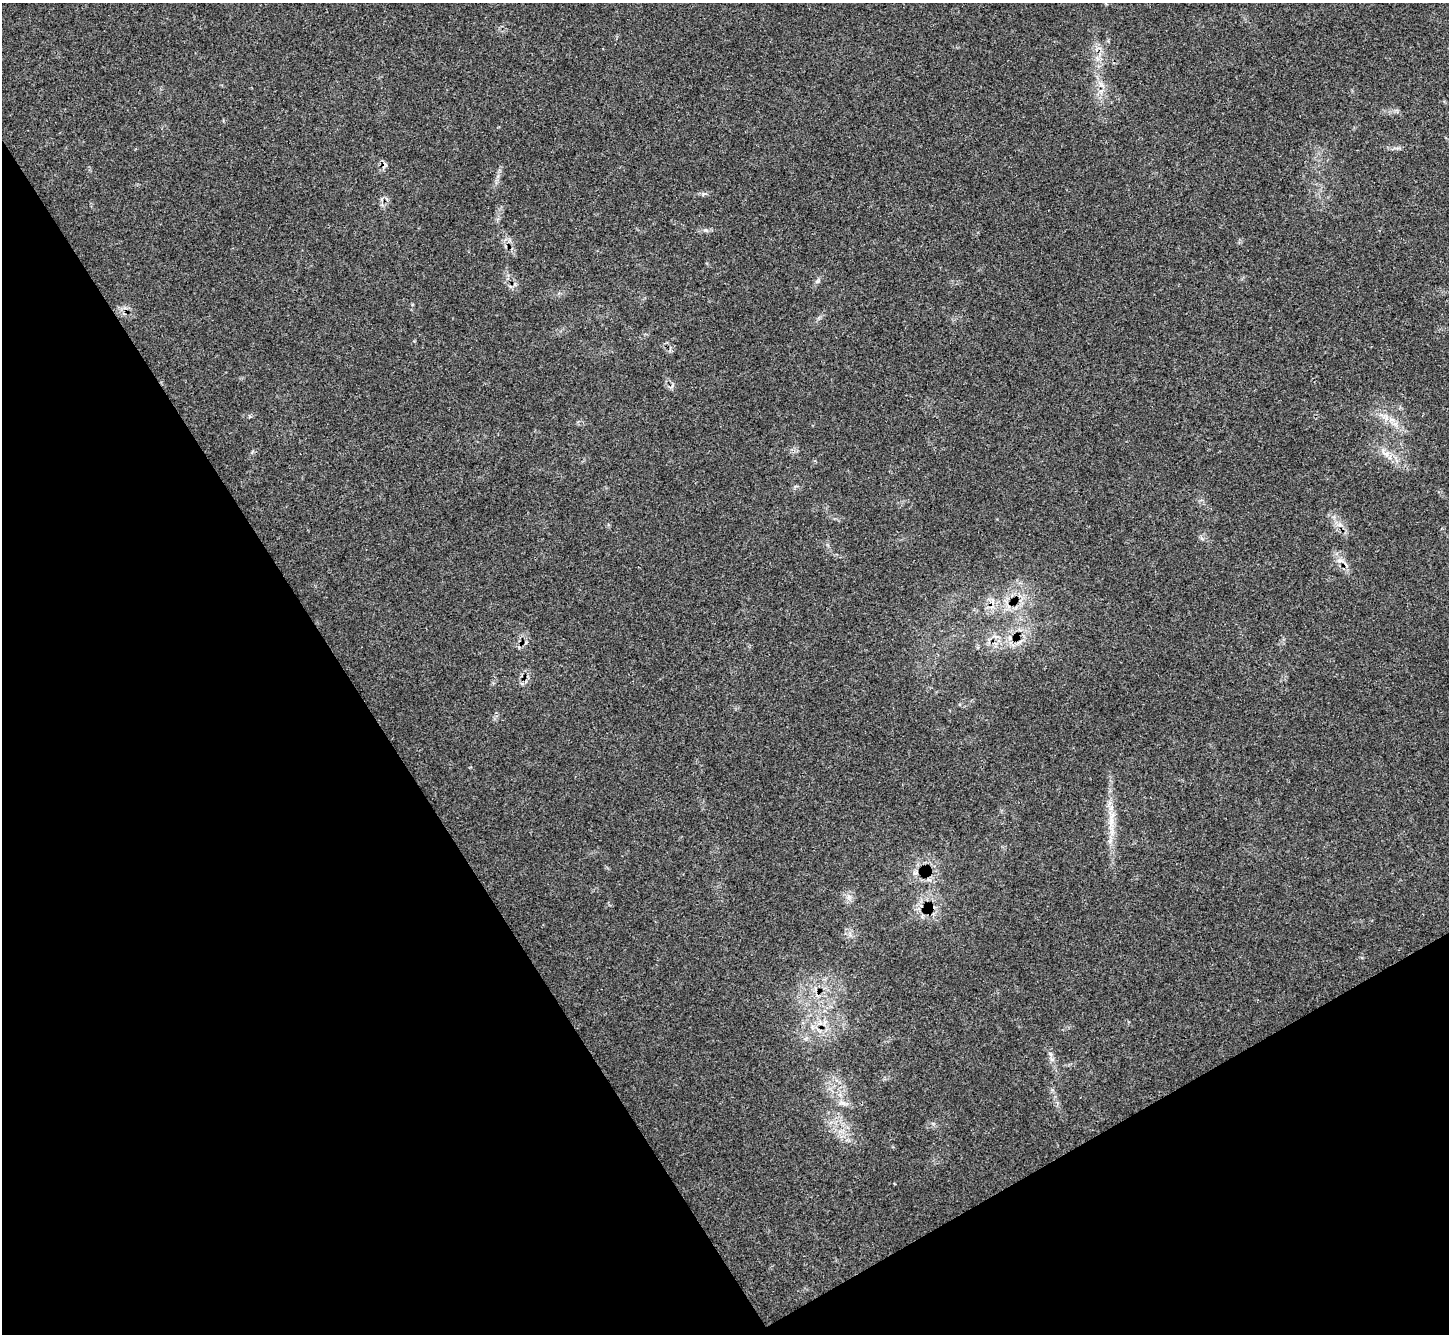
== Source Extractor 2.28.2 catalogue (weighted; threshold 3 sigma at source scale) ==
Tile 14 of 4 x 4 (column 2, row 4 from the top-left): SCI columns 1477-2923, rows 190-1521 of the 5849 x 5845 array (HDU 1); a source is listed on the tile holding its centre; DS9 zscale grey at full resolution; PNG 1451 x 1336 px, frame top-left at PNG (2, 3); no overlay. Shown black and unused: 31% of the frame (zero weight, under 3 of 4 exposures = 4% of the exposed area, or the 3 px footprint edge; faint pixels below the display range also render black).
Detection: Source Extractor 2.28.2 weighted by HDU 2 'WHT'; one run over the whole footprint, this tile lists its part. Background 0.054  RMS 0.005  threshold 0.0225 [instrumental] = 3 sigma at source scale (4.5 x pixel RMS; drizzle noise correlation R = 1.50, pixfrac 1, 0.05/0.05 arcsec/px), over >= 5 px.
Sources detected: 5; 1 cosmic-ray / hot-pixel residue — not listed; the other 4 listed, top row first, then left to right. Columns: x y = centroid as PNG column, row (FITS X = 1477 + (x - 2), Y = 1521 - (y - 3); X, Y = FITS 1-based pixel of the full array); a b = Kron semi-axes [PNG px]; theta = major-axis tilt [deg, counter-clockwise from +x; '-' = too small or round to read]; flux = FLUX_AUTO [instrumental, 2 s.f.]
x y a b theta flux
1101 84 12 5 -41 2.4
1391 420 7 4 19 1.4
1386 454 10 6 -29 2.6
1111 820 12 6 -81 3.5